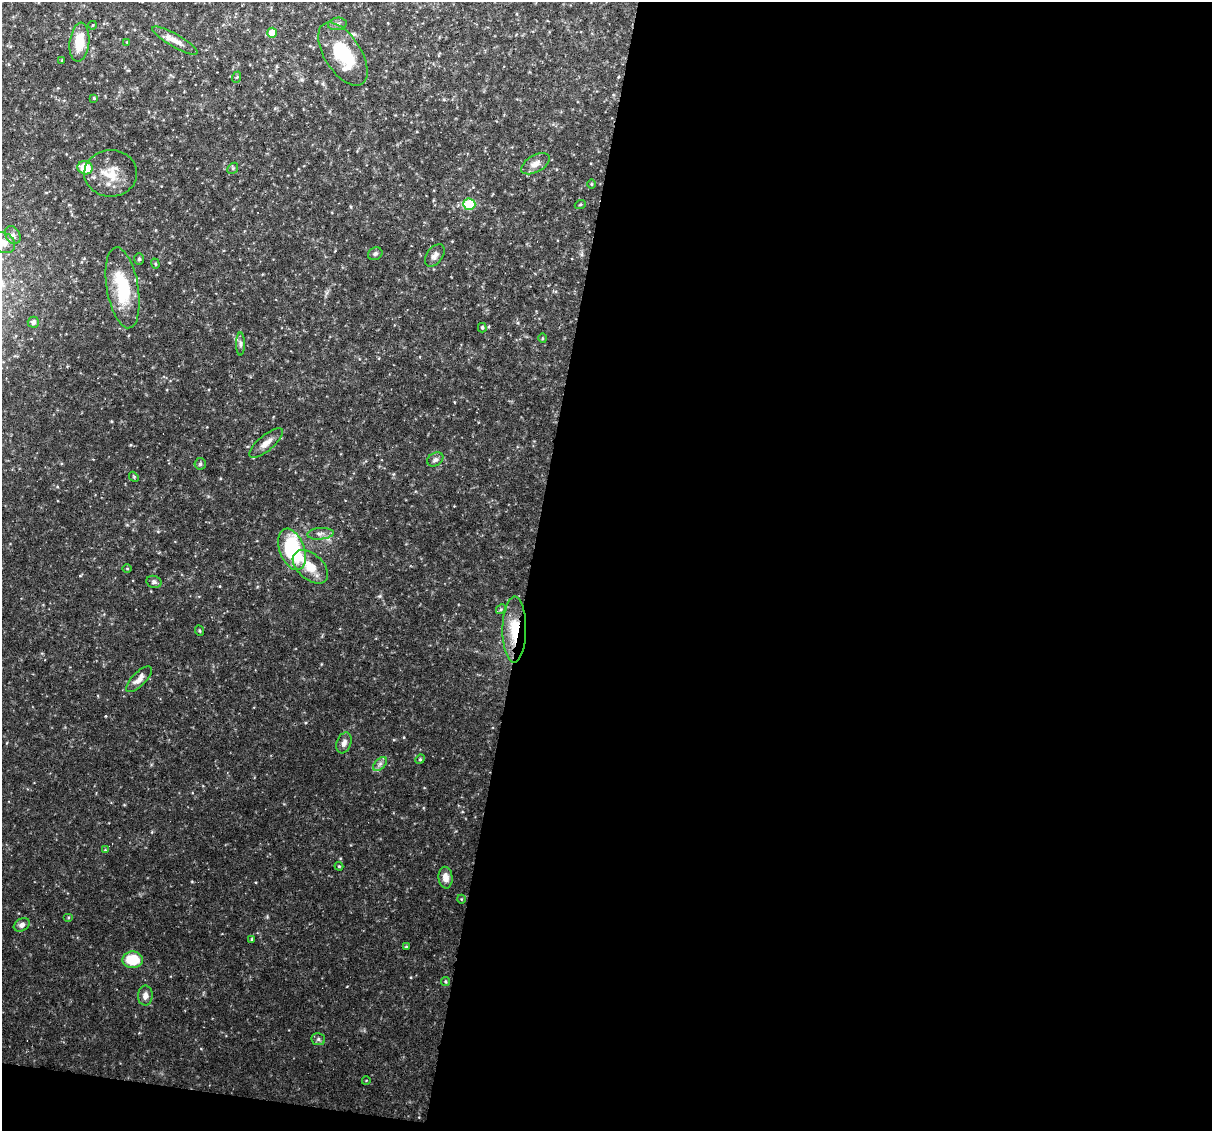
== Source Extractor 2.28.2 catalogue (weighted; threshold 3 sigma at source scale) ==
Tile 16 of 4 x 4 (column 4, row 4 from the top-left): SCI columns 3630-4839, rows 113-1241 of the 4839 x 4860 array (HDU 1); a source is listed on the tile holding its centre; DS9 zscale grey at full resolution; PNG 1214 x 1133 px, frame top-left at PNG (2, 2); each listed source drawn as its Kron ellipse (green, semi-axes under 4 px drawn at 4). Shown black and unused: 57% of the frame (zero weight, under 3 of 6 exposures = <1% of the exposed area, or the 3 px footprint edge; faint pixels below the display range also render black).
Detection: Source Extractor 2.28.2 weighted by HDU 2 'WHT'; one run over the whole footprint, this tile lists its part. Background 0.0523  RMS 0.0048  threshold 0.0198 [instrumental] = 3 sigma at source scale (4.09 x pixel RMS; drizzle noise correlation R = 1.36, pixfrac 0.8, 0.05/0.05 arcsec/px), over >= 5 px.
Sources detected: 59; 2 cosmic-ray / hot-pixel residue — neither listed nor drawn; the other 57 listed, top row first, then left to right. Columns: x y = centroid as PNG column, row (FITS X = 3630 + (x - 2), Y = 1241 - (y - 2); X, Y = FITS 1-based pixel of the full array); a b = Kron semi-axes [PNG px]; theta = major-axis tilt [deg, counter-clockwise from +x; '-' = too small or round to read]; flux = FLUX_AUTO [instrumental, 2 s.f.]
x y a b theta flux
337 24 9 6 9 1.4
93 25 4 3 - 0.37
272 33 5 5 - 7.1
175 41 26 6 -30 4.3
79 42 19 10 84 11
127 42 4 4 - 0.44
343 54 35 18 -57 24
62 60 3 2 - 0.38
237 77 6 3 70 0.48
94 98 3 3 - 0.46
535 164 16 8 29 3.5
85 168 8 6 -13 13
233 168 6 4 46 0.75
111 173 26 23 0 11
591 184 4 3 - 0.43
469 204 6 5 - 22
580 205 6 3 20 0.52
13 235 9 7 -58 1.8
3 243 12 10 -25 3.7
375 254 7 6 - 1.2
435 255 13 8 53 2.4
139 259 6 5 - 0.68
155 264 5 4 - 0.56
122 288 41 16 -80 25
33 322 5 5 - 1.1
482 328 5 3 - 0.6
542 338 5 3 - 0.46
241 344 11 4 90 1.2
266 443 21 7 40 3.9
435 459 8 6 32 1.4
200 464 6 6 - 0.99
134 477 5 4 - 0.5
320 534 13 5 5 2.2
292 549 21 12 -70 41
310 567 21 12 -42 8.6
127 569 4 3 - 0.37
154 582 8 6 -19 1.1
501 609 5 4 - 0.63
514 630 33 12 89 15
200 631 5 3 - 0.44
139 679 16 7 46 3.3
344 743 11 7 70 2.3
420 759 5 4 - 0.57
380 764 8 5 45 1.4
105 850 4 4 - 0.38
339 866 4 4 - 0.55
446 878 11 7 -85 3.4
461 899 4 3 - 0.35
68 918 5 3 - 0.47
22 925 8 6 30 1.8
252 939 3 3 - 0.62
406 947 3 3 - 0.47
133 960 10 8 0 14
446 981 4 4 - 0.68
145 995 10 7 88 2.5
318 1039 7 6 - 1
366 1081 4 3 - 0.31
Overlapping masked pixels (flux is a lower limit): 1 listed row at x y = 514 630
Isophote crosses this tile's border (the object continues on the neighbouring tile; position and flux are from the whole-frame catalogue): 1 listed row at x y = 3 243
Unlisted compact peaks at least as high as the median listed source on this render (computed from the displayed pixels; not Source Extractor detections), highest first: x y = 379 596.